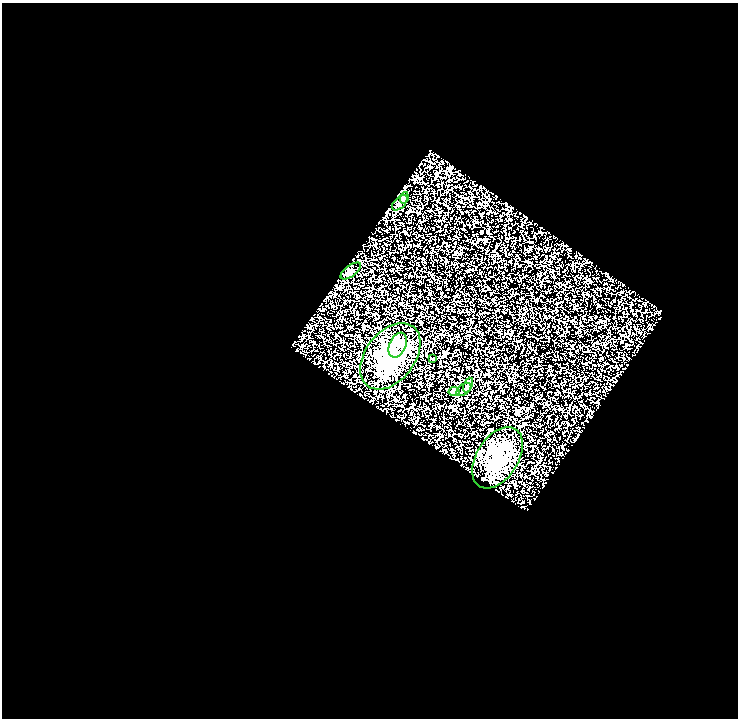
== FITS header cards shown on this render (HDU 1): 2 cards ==
NAXIS1  =                  736
NAXIS2  =                  716

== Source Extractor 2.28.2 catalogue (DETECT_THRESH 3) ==
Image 736 x 716 px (HDU 1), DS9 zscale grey, 1 PNG px = 1 image px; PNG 740 x 720 px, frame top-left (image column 1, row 716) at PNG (2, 3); each listed source drawn as its Kron ellipse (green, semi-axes under 4 px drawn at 4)
Background 0.162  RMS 0.18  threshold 0.528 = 3 sigma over >= 5 px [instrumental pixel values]
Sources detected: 10; all 10 listed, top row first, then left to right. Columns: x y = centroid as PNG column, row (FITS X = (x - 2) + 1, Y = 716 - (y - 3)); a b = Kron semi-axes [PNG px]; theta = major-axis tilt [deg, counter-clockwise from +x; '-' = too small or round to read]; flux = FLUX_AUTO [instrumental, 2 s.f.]
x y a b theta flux
404 198 6 4 72 35
400 203 9 5 45 42
351 271 12 5 36 33
398 345 13 8 66 110
390 356 37 24 52 890
433 359 4 3 - 11
468 385 8 4 67 23
464 390 8 5 38 27
454 391 5 4 - 33
498 458 34 20 58 650